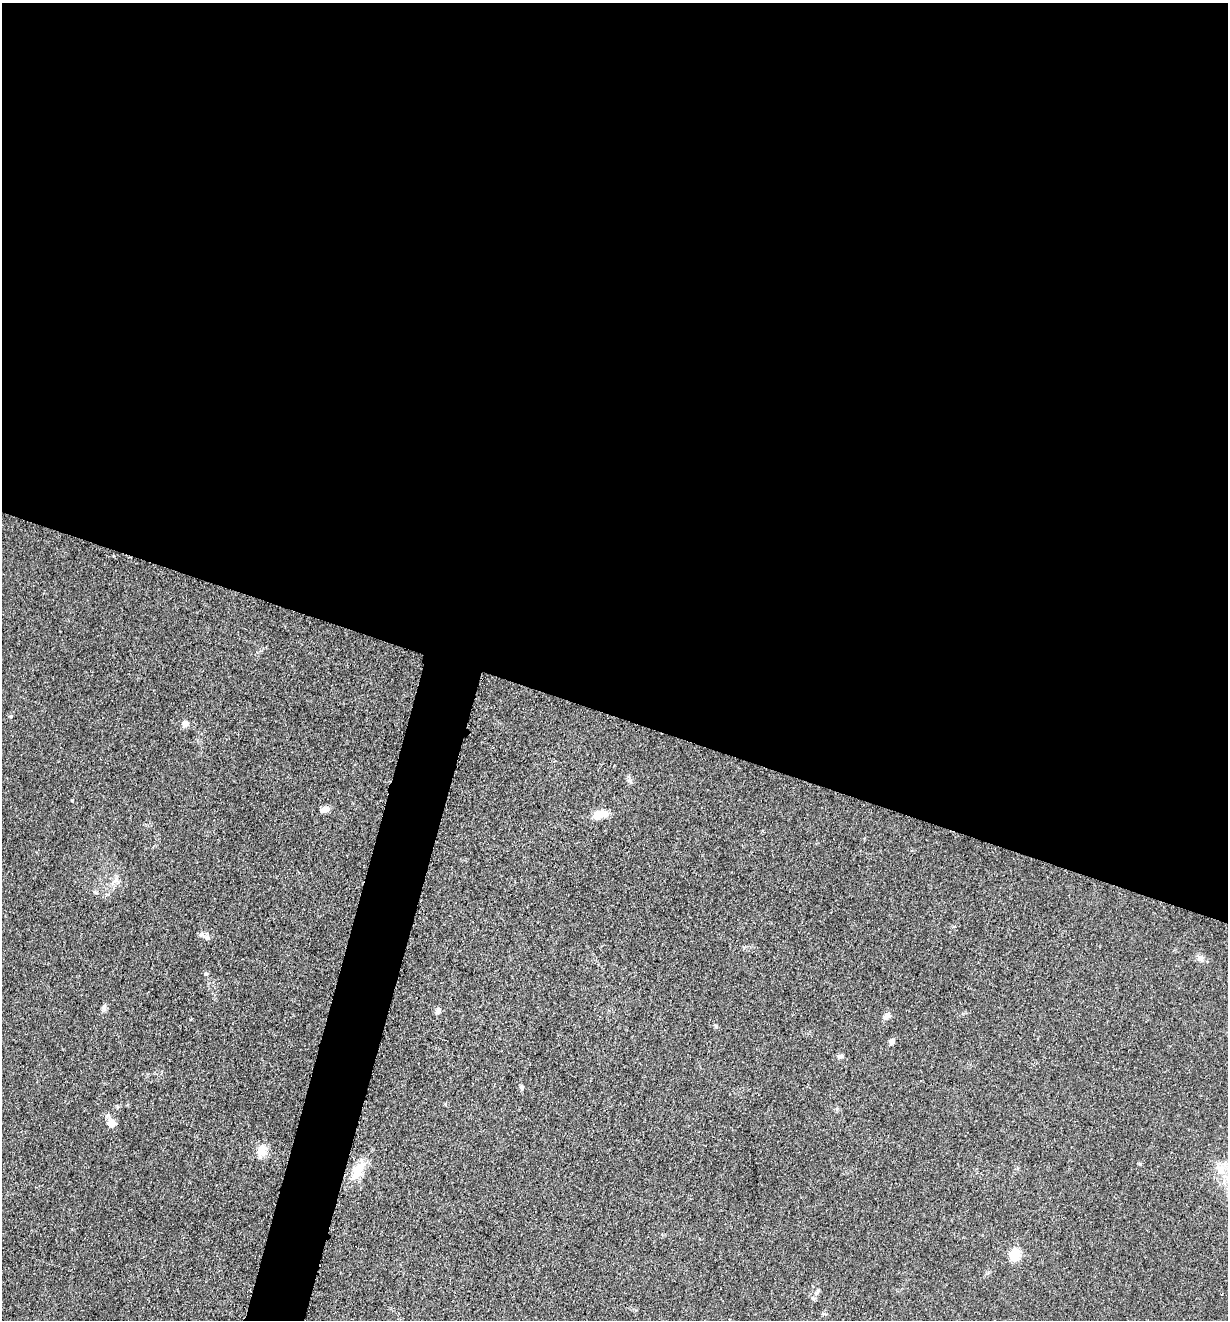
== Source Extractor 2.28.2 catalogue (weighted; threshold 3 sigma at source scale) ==
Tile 3 of 4 x 4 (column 3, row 1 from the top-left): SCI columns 2714-3939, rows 3968-5285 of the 5304 x 5292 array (HDU 1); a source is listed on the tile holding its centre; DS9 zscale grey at full resolution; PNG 1230 x 1322 px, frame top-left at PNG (2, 3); no overlay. Shown black and unused: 57% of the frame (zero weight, under 3 of 5 exposures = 1% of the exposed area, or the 3 px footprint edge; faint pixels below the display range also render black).
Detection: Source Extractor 2.28.2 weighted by HDU 2 'WHT'; one run over the whole footprint, this tile lists its part. Background 0.0509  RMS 0.0056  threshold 0.0251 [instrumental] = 3 sigma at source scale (4.5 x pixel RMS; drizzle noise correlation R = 1.50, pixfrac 1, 0.05/0.05 arcsec/px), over >= 5 px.
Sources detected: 19; all 19 listed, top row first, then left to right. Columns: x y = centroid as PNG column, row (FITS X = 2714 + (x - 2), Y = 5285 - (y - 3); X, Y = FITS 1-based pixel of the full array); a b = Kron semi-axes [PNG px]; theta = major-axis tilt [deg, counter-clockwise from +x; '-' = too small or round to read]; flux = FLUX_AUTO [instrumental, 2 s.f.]
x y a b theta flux
185 724 8 7 - 2.9
630 781 7 4 -71 1.1
325 810 9 7 5 2.9
600 814 15 9 15 7.4
207 938 7 5 87 1.4
1200 958 9 6 -3 1.9
206 974 5 4 - 0.79
104 1008 8 6 -73 1.5
438 1011 8 6 64 1.9
887 1016 10 8 28 2.3
716 1026 6 4 -46 0.8
892 1041 6 5 - 2.3
840 1057 8 6 14 1.5
522 1087 5 5 - 1.3
111 1123 8 8 - 5
261 1150 19 11 71 5.6
359 1169 34 12 56 9.6
1015 1254 6 5 - 36
818 1291 9 5 55 1.3
Unlisted compact peaks at least as high as the median listed source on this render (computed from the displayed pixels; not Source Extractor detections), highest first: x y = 72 800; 1140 1164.